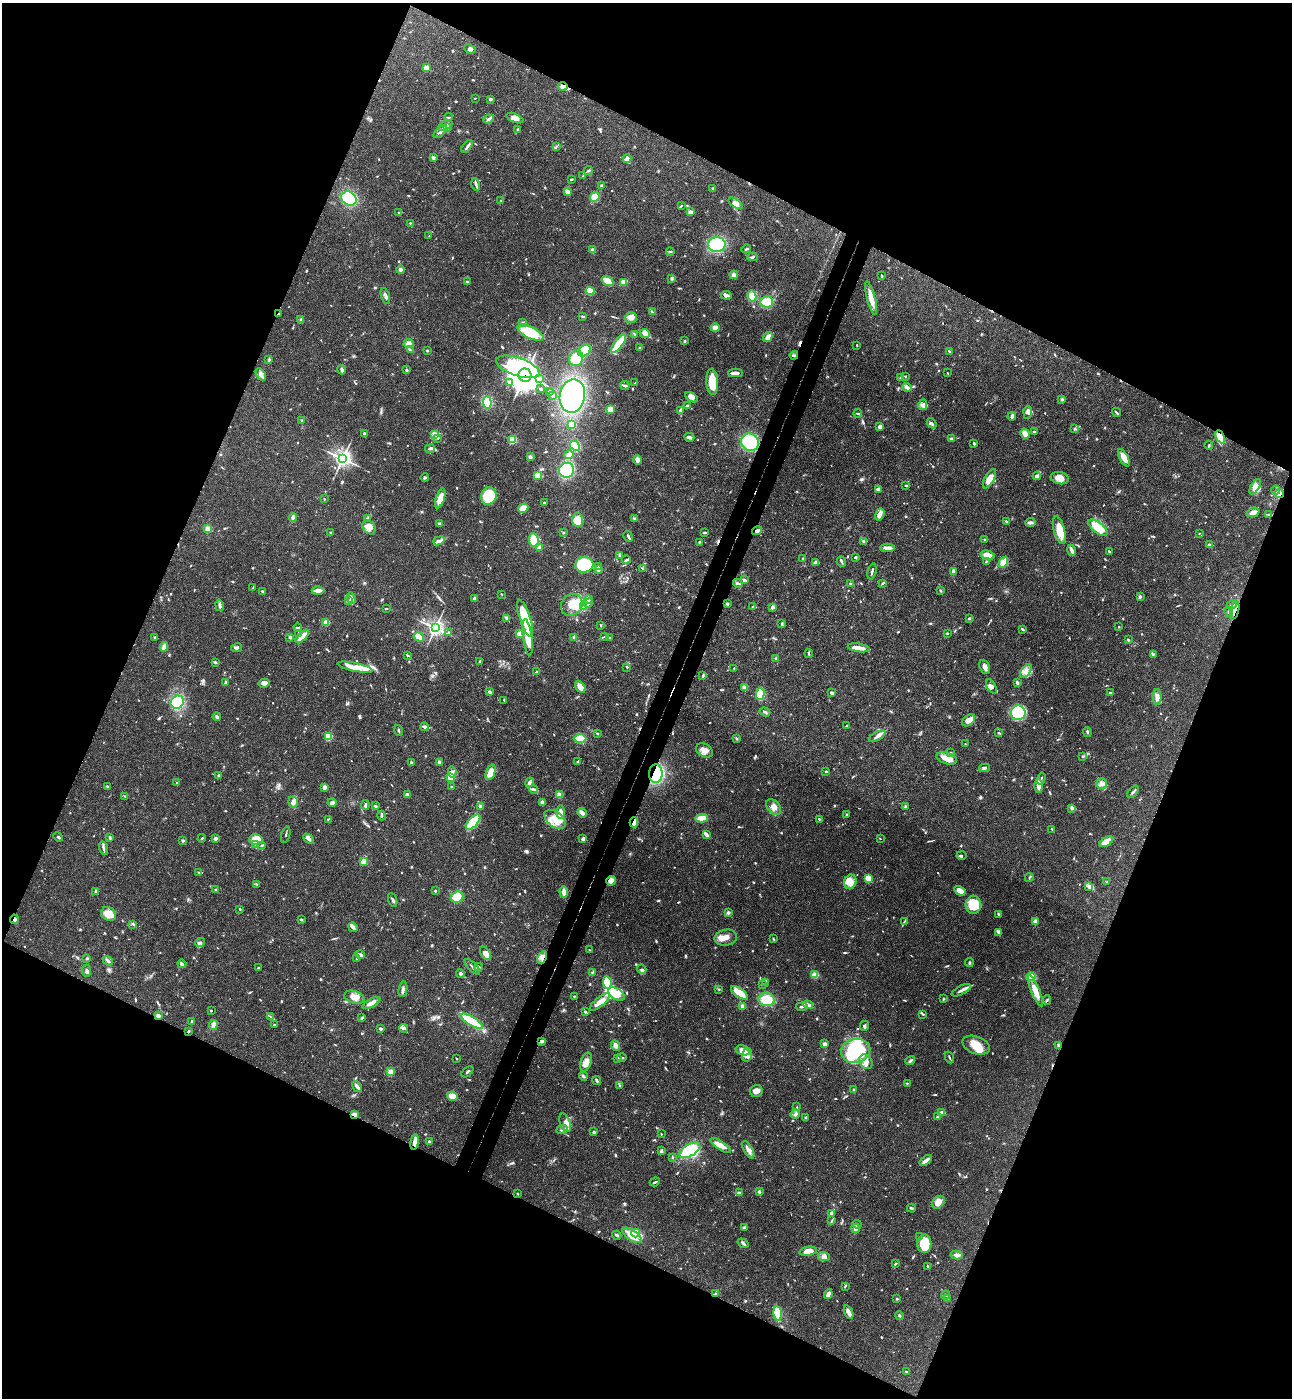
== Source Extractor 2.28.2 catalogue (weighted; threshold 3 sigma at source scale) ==
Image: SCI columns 194-5351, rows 32-5612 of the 5679 x 5641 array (HDU 1 of 3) = the unmasked area's bounding box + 8 px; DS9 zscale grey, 4 x 4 block average (1 PNG px = mean of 4 x 4 image px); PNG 1294 x 1400 px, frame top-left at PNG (2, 3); each listed source drawn as its Kron ellipse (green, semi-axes under 4 px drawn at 4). Shown black and unused: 45% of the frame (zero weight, under 3 of 4 exposures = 6% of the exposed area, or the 3 px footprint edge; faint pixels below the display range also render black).
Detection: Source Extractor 2.28.2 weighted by HDU 2 'WHT'. Background 0.0613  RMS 0.003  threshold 0.0137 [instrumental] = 3 sigma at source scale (4.5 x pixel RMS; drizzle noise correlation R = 1.50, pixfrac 1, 0.05/0.05 arcsec/px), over >= 5 px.
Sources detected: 1108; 3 too faint to see at this stretch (4 x 4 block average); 4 inside a brighter object's white glare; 10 cosmic-ray / hot-pixel residue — neither listed nor drawn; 24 coinciding with a brighter row at this scale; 60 inside a brighter listed object's ellipse — not listed separately; of the other 1007, all 500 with FLUX_AUTO >= 1.5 (the completeness limit of this list) listed and drawn (507 fainter detections not listed), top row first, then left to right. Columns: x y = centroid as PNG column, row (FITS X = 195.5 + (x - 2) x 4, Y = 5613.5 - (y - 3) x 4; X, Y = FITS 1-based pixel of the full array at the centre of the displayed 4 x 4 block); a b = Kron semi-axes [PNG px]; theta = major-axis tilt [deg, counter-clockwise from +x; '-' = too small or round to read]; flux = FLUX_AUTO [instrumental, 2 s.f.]
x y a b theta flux
470 49 6 3 -25 4.8
426 68 2 2 - 63
563 86 4 3 - 7.8
475 98 2 2 - 1.5
490 99 3 2 - 4.4
448 117 4 2 - 1.6
515 118 9 4 -21 9.5
489 119 5 3 - 4.2
445 125 8 3 29 5.9
448 127 3 2 - 1.8
517 130 4 2 - 2.4
440 132 8 2 42 4.7
467 146 7 2 53 4.5
556 147 3 2 - 1.6
433 158 4 3 - 3.9
627 159 4 3 - 9.8
589 170 4 2 - 2.9
583 176 3 2 - 1.5
571 179 3 2 - 1.6
476 184 6 2 -75 4.5
601 185 3 2 - 2
713 188 3 2 - 2
567 192 4 3 - 9.8
595 197 5 4 - 23
349 199 8 6 -36 73
501 201 3 2 - 1.7
736 203 8 4 -35 9.9
681 206 4 2 - 2
398 212 2 2 - 1.6
691 212 4 3 - 4.6
410 223 2 2 - 1.8
429 236 2 2 - 1.5
717 244 9 7 7 110
746 249 5 2 - 2.4
592 250 4 3 - 3.9
670 252 4 2 - 1.9
752 257 5 2 - 2.5
401 270 4 3 - 4.4
734 275 4 4 - 6.1
882 276 3 2 - 1.6
672 278 3 3 - 5
608 281 6 3 -32 36
468 282 4 2 - 4.3
623 282 4 3 - 22
590 291 4 4 - 29
726 295 5 3 - 5.5
385 296 8 2 -72 6.2
752 296 5 4 - 29
871 298 17 3 -76 25
767 302 6 5 - 48
652 312 4 2 - 1.8
278 314 2 2 - 1.8
583 316 4 2 - 2.8
631 318 6 5 - 8.9
301 320 3 2 - 2.4
523 322 3 3 - 1.8
715 328 4 4 - 12
530 333 14 5 -26 62
645 333 5 4 - 15
634 334 4 2 - 1.6
768 337 5 3 - 14
684 341 3 2 - 1.8
408 344 5 4 - 8.3
619 344 11 3 53 56
857 345 2 2 - 1.7
640 348 3 3 - 2.9
410 350 3 2 - 2.4
427 350 2 2 - 3
584 351 7 5 39 53
949 351 2 2 - 2.1
794 355 4 2 - 2.3
576 358 8 7 - 39
269 360 3 2 - 3.7
518 367 23 9 -19 150
342 370 5 3 - 3.8
406 370 2 2 - 9.8
736 373 7 3 0 8
948 373 2 2 - 1.7
261 374 6 4 -58 8.9
525 375 7 6 - 3700
905 376 2 2 - 1.6
901 378 2 2 - 4.9
540 379 3 3 - 2.3
509 382 3 2 - 5.1
712 382 13 5 -86 44
635 383 2 2 - 1.5
625 386 4 2 - 3.9
907 387 5 2 - 9.4
540 389 2 2 - 1.8
549 391 2 2 - 3.9
552 395 3 2 - 1.5
572 396 17 12 79 220
692 397 7 4 -30 9.4
1062 399 3 3 - 2.5
487 402 6 3 -86 52
923 405 5 4 - 5.3
687 406 2 2 - 4
610 409 4 4 - 17
680 410 4 2 - 6.1
1028 412 6 4 86 6.3
1116 412 5 2 - 2.7
858 413 4 2 - 3.4
1012 417 4 3 - 5.1
302 420 2 2 - 2.1
932 423 5 3 - 3.3
571 425 3 2 - 27
880 427 3 3 - 9.3
1074 429 3 2 - 1.6
1035 432 4 2 - 2
364 434 3 2 - 4.1
1025 434 5 3 - 18
434 435 2 2 - 94
689 437 5 2 - 8.3
1220 437 7 3 -64 34
437 438 4 2 - 2.4
951 439 4 3 - 2.7
512 440 2 2 - 160
750 442 9 8 - 110
974 443 3 2 - 2.8
1209 445 4 2 - 2
575 446 5 4 - 43
430 449 5 2 - 5.4
569 455 5 3 - 10
530 457 3 3 - 5.2
1124 458 9 4 -62 16
342 459 3 3 - 820
638 460 4 3 - 11
567 470 7 7 - 120
537 475 3 3 - 17
1037 476 4 2 - 7.8
425 478 4 2 - 2.8
1060 478 9 6 -10 16
989 479 11 4 60 21
906 486 4 2 - 1.9
1255 487 9 4 59 11
878 489 4 3 - 6
1276 490 4 2 - 1.9
1280 493 5 2 - 2.9
489 496 9 7 70 60
440 498 10 4 72 25
324 499 2 2 - 1.7
544 503 2 2 - 7
523 508 5 3 - 28
1253 512 7 3 20 10
880 514 6 3 71 12
1269 514 3 2 - 1.6
293 517 4 3 - 5.2
367 518 3 2 - 1.9
634 519 3 2 - 2.2
578 520 7 5 -87 35
1006 521 3 2 - 1.6
1030 522 5 2 - 7.1
439 523 3 3 - 2
369 527 7 6 - 15
1098 528 11 5 -38 39
208 529 2 2 - 73
1059 530 14 5 -75 33
757 531 5 3 - 5.2
704 532 4 2 - 2.9
331 533 3 2 - 1.5
563 533 2 2 - 1.7
1199 533 2 2 - 2.1
628 536 6 2 -62 4
534 540 7 4 -85 39
984 540 3 2 - 2.4
439 541 6 3 21 6.2
863 541 2 2 - 6.5
700 542 3 2 - 1.7
1209 544 4 2 - 2.1
539 547 3 2 - 10
887 548 7 3 -1 12
1072 550 6 2 -68 7.6
1109 551 3 2 - 2.1
620 555 3 2 - 2.1
988 555 7 4 -16 25
855 557 2 2 - 3
803 558 2 2 - 2.5
626 560 4 2 - 3.5
842 561 5 2 - 3.3
986 561 2 2 - 1.5
815 562 3 2 - 5.2
1003 562 6 3 60 31
584 565 9 8 - 160
598 567 3 2 - 2.3
643 568 2 2 - 1.7
598 570 4 2 - 2.8
872 571 8 2 77 3.8
953 571 4 2 - 6.2
744 580 4 3 - 4.7
738 583 5 3 - 3.4
883 583 4 2 - 2.5
850 584 4 2 - 2.3
253 588 4 2 - 1.7
262 591 2 2 - 2.3
318 591 6 4 1 7.5
941 591 4 2 - 1.9
502 594 2 2 - 1.6
1140 597 4 2 - 3.1
351 598 6 3 -67 5.3
474 598 3 3 - 3.2
588 599 4 2 - 2.6
348 601 3 2 - 4
589 603 5 3 - 3.9
727 604 3 2 - 2.8
219 605 6 3 -78 5.3
572 605 11 10 - 26
1232 605 5 2 - 6.4
584 606 3 2 - 3.4
753 606 2 2 - 1.5
772 607 3 3 - 4.1
386 609 2 2 - 1.9
1235 610 9 2 77 9.1
1229 612 5 2 - 4
506 618 3 2 - 7.5
525 618 19 5 -72 84
969 619 2 2 - 2.7
326 623 4 3 - 11
782 624 3 2 - 1.9
601 625 3 2 - 1.8
298 627 4 2 - 2.8
1119 627 2 2 - 1.5
435 628 3 3 - 610
1023 629 4 2 - 2.3
449 632 3 2 - 2.5
299 633 2 2 - 2.2
947 633 2 2 - 2.3
519 634 3 3 - 9.6
302 636 8 3 46 22
604 636 3 2 - 1.6
155 637 3 2 - 2.7
290 637 2 2 - 1.5
419 637 5 4 - 21
527 637 18 4 -82 35
574 637 2 2 - 8.7
609 637 2 2 - 1.8
1128 640 3 2 - 2
164 647 4 3 - 12
236 648 6 3 11 4.1
859 648 11 3 -9 16
809 654 4 2 - 2.8
1153 654 4 2 - 1.8
408 655 3 2 - 2
776 659 3 2 - 3.2
479 661 3 2 - 2
215 662 3 2 - 3
355 667 18 4 -12 41
627 667 3 2 - 1.5
985 667 7 5 -67 8.2
734 668 2 2 - 1.6
1026 671 8 4 54 9.5
537 672 4 2 - 3.6
703 676 4 2 - 1.7
226 682 3 2 - 3.7
264 683 5 4 - 6
1017 683 3 2 - 5
991 686 8 3 -61 6
580 687 6 3 -51 22
744 687 4 4 - 4
490 692 3 2 - 4.5
832 693 3 2 - 5.6
1110 693 3 2 - 2.8
760 694 6 3 87 58
1157 697 8 4 90 11
504 700 2 2 - 1.5
177 702 7 6 - 92
765 712 5 2 - 2.8
1018 713 7 7 - 120
217 717 4 3 - 3.2
968 720 7 5 39 16
847 726 2 2 - 1.5
425 727 4 2 - 8.2
398 730 5 2 - 2.1
1087 732 5 2 - 2.8
999 733 4 2 - 2.6
597 734 2 2 - 3.5
328 736 2 2 - 110
877 736 9 3 29 6.7
736 738 3 2 - 1.5
580 739 6 4 -1 38
965 744 2 2 - 1.9
704 750 9 6 -28 12
951 752 3 2 - 1.7
1083 756 4 3 - 2.6
947 758 10 5 -17 25
578 761 2 2 - 2.1
411 762 3 2 - 1.7
440 762 3 2 - 3.7
984 768 5 2 - 3.5
826 771 3 2 - 1.5
452 772 6 4 -85 10
491 772 8 4 70 22
656 774 9 6 87 71
219 775 2 2 - 2
451 777 2 2 - 120
1041 778 6 2 74 3.2
530 782 5 2 - 7.8
177 783 2 2 - 1.6
1102 784 5 5 - 7.2
1039 786 7 3 -89 16
107 787 3 2 - 2.8
324 787 3 2 - 7.4
452 787 2 2 - 2.3
533 789 4 3 - 3.7
1133 792 7 2 48 3.2
407 795 2 2 - 16
559 795 2 2 - 66
125 796 4 2 - 2
293 802 5 4 - 8.6
332 802 4 3 - 4.9
543 802 4 3 - 4.6
365 805 5 2 - 4.5
375 806 3 2 - 2.3
480 806 3 3 - 3
774 807 9 6 -49 12
905 807 4 3 - 2.4
1072 808 4 3 - 5.6
561 812 7 2 -88 15
582 813 5 3 - 11
847 814 2 2 - 2.3
381 816 5 2 - 2.7
702 818 6 4 3 20
328 819 3 2 - 1.5
555 819 12 7 -38 31
819 819 2 2 - 1.9
473 822 9 4 48 80
634 822 5 3 - 20
1052 829 4 2 - 2.1
706 834 4 2 - 13
286 835 9 2 75 2.3
58 837 5 2 - 3.9
110 837 3 2 - 3.5
202 838 4 2 - 1.6
215 838 2 2 - 21
256 839 6 5 - 47
309 839 6 3 -43 6.4
583 839 2 2 - 11
880 839 2 2 - 1.5
183 840 2 2 - 5.4
1106 842 8 4 31 18
256 845 4 2 - 3.3
261 845 3 2 - 2.3
104 848 7 3 -72 4.8
961 856 5 2 - 3.9
363 861 3 2 - 18
199 872 3 2 - 1.7
1029 878 4 2 - 1.9
868 879 4 2 - 24
611 881 5 4 - 13
850 882 7 6 - 17
1107 882 3 2 - 1.7
257 884 2 2 - 1.6
1088 886 4 3 - 2.8
216 889 2 2 - 1.5
96 891 4 2 - 2.6
435 891 2 2 - 2.9
960 891 6 4 -31 21
564 892 5 3 - 11
457 897 6 5 - 27
393 900 7 2 -70 3.8
973 905 9 7 88 54
240 909 2 2 - 2.8
728 913 3 2 - 4.1
108 914 8 6 -36 23
998 914 3 2 - 1.7
14 919 5 3 - 5.6
301 919 3 2 - 2.3
1035 921 3 3 - 12
904 922 4 2 - 2.1
133 924 2 2 - 1.7
353 927 5 3 - 4.6
998 932 4 3 - 4
726 938 11 8 11 15
773 939 3 2 - 1.7
200 942 5 2 - 3.1
589 950 2 2 - 1.6
485 953 7 4 -57 14
360 955 5 3 - 4.7
542 957 7 4 63 12
87 958 3 3 - 2
357 959 2 2 - 2.2
108 961 5 3 - 5.4
969 962 4 2 - 1.6
182 964 4 3 - 3.3
472 967 10 2 -46 3.8
478 967 4 3 - 3.7
258 968 3 2 - 1.7
642 969 5 3 - 3.5
86 971 6 3 -86 4.6
460 973 4 4 - 4.5
592 973 4 2 - 1.7
815 975 4 3 - 12
1031 977 5 4 - 53
607 982 6 3 -81 78
766 982 4 2 - 2.6
762 984 3 2 - 1.6
403 989 8 3 80 5.8
718 989 3 2 - 1.7
961 990 10 3 26 7.4
1035 991 17 4 -67 27
739 993 10 4 -34 34
617 994 9 5 -31 28
574 996 2 2 - 2.2
354 997 10 6 -17 16
943 999 3 2 - 2.6
767 1000 8 6 -11 37
1047 1000 5 2 - 2
600 1002 12 4 40 15
371 1003 10 3 30 13
808 1005 5 3 - 4.9
742 1006 4 3 - 4.3
802 1007 5 2 - 4.5
211 1011 2 2 - 1.6
585 1012 3 3 - 2.2
923 1014 2 2 - 2.3
158 1016 2 2 - 37
270 1016 4 2 - 1.7
362 1018 4 2 - 3.4
472 1021 13 3 -31 72
192 1022 3 2 - 3.8
213 1025 5 3 - 13
274 1025 3 2 - 3.7
865 1026 5 3 - 2.5
404 1028 5 3 - 4
380 1029 3 2 - 4.1
189 1031 3 2 - 1.9
542 1041 4 3 - 3.6
825 1044 2 2 - 33
615 1045 5 3 - 10
976 1045 14 8 -21 28
1059 1045 4 3 - 2.5
743 1050 7 5 -16 14
856 1051 15 12 15 150
747 1055 7 5 73 11
949 1057 6 2 -66 2.4
456 1058 2 2 - 1.5
618 1058 4 2 - 2.9
622 1058 5 2 - 2.5
910 1061 5 2 - 3.2
586 1062 10 5 72 15
866 1062 8 6 -55 12
390 1072 2 2 - 74
467 1072 7 2 42 3.4
583 1076 4 2 - 3.7
597 1080 5 2 - 2.6
907 1083 3 2 - 1.6
357 1086 6 2 -56 9.6
620 1086 2 2 - 3.1
854 1090 3 2 - 1.6
756 1091 6 6 - 11
452 1096 5 4 - 15
797 1107 3 2 - 1.5
941 1113 4 2 - 15
354 1114 3 2 - 17
795 1114 5 3 - 6.9
937 1117 3 2 - 1.7
805 1118 4 2 - 2.1
565 1123 9 5 -70 13
562 1130 6 2 20 4
594 1132 2 2 - 12
661 1134 2 2 - 1.7
415 1142 8 3 80 22
429 1142 3 2 - 2.9
721 1146 12 3 -34 18
661 1150 3 2 - 2.2
690 1150 12 5 31 72
748 1150 9 3 -60 10
672 1157 3 2 - 1.6
926 1160 7 2 37 13
655 1182 5 2 - 3.6
759 1192 3 3 - 2.6
739 1193 3 2 - 9.5
518 1194 2 2 - 1.8
938 1202 7 5 45 17
911 1208 4 2 - 2.6
831 1213 4 3 - 4.4
832 1221 3 2 - 2.1
857 1224 5 2 - 2.6
744 1227 4 3 - 3.1
855 1228 4 3 - 11
636 1233 4 3 - 40
617 1235 5 2 - 3.1
632 1235 11 5 -35 24
920 1237 3 2 - 1.8
743 1243 6 2 -34 3.5
924 1244 9 7 89 66
808 1251 9 4 10 18
956 1255 6 4 -8 9.2
824 1256 6 3 -6 5.4
895 1264 3 2 - 1.8
928 1267 3 2 - 1.5
845 1286 3 2 - 2.3
716 1294 3 3 - 4.3
828 1294 5 3 - 11
946 1295 4 2 - 2.1
897 1299 2 2 - 2.4
947 1299 2 2 - 1.6
849 1312 7 3 -67 9.8
778 1314 7 3 -81 70
899 1316 4 2 - 2.3
906 1372 4 2 - 2.1
Overlapping masked pixels (flux is a lower limit): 18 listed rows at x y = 563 86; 278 314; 525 375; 1220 437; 750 442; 1280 493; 757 531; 1235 610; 656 774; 634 822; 611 881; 14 919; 542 957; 158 1016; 189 1031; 542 1041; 354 1114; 415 1142
Diffuse or blended objects may show on this block-average render without a row.